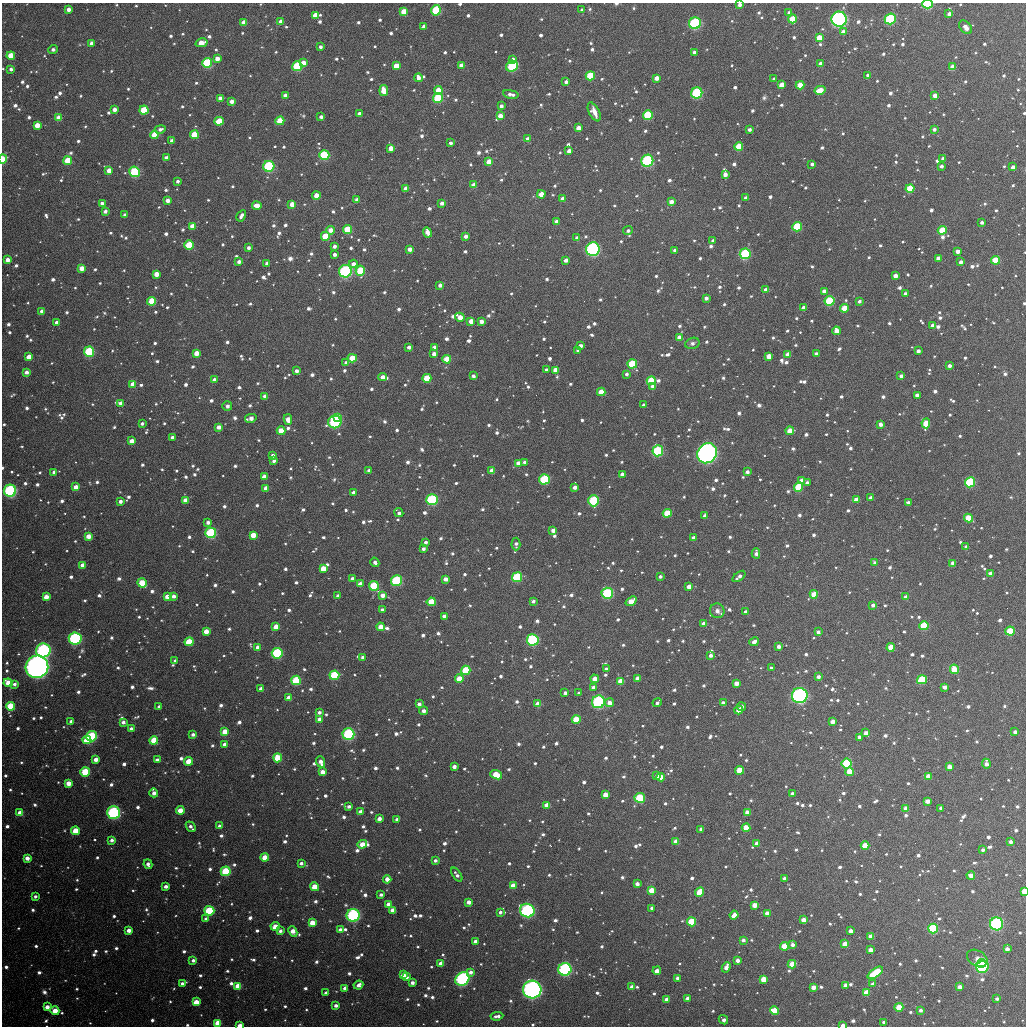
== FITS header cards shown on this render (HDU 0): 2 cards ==
NAXIS1  =                 1024
NAXIS2  =                 1024

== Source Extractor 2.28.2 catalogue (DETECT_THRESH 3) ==
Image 1024 x 1024 px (HDU 0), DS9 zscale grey, 1 PNG px = 1 image px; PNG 1028 x 1028 px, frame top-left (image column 1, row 1024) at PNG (2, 3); each listed source drawn as its Kron ellipse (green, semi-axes under 4 px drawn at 4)
Background 6440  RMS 92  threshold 277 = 3 sigma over >= 5 px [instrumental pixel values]
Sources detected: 1434; of the 1434, the 500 brightest by FLUX_AUTO listed and drawn (934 fainter detections omitted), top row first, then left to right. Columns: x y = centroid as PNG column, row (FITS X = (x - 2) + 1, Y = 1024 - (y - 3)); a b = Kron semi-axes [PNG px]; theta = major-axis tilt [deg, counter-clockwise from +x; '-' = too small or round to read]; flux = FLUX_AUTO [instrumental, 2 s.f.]
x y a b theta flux
927 4 5 4 - 5.1e+05
740 5 3 3 - 3.1e+04
68 9 4 4 - 4.6e+04
436 10 5 5 - 4.0e+05
582 10 3 3 - 2.4e+04
404 11 4 4 - 1.3e+05
789 13 4 3 - 2.9e+04
949 14 4 3 - 3.7e+04
315 15 4 4 - 9.6e+04
793 19 4 4 - 2.5e+05
839 19 7 7 - 1.7e+06
890 19 5 5 - 7.2e+05
281 22 4 4 - 7.3e+04
244 23 4 4 - 9.7e+04
695 23 6 6 - 9.8e+05
424 27 4 4 - 5.1e+04
965 27 8 5 -48 4.2e+04
843 32 4 4 - 5.4e+04
819 38 4 4 - 1.2e+05
92 43 4 4 - 4.4e+04
201 43 6 4 14 1.3e+05
320 47 3 3 - 2.3e+04
53 49 5 4 - 2.6e+04
694 52 3 3 - 2.3e+04
11 56 4 4 - 1.9e+05
217 59 4 4 - 6.5e+04
513 59 4 3 - 2.8e+04
207 63 5 5 - 4.5e+05
303 63 4 4 - 9.6e+04
820 64 4 3 - 5.3e+04
297 66 5 5 - 4.8e+05
396 66 4 4 - 1.4e+05
461 66 4 4 - 8.0e+04
512 66 6 5 - 4.5e+05
952 67 4 4 - 9.2e+04
11 69 4 3 - 2.5e+04
868 75 3 3 - 2.6e+04
590 76 4 4 - 3.8e+05
418 78 4 4 - 4.1e+04
657 78 4 3 - 6.5e+04
774 79 4 3 - 2.4e+04
566 82 3 3 - 2.6e+04
781 85 4 4 - 7.3e+04
800 85 4 4 - 1.5e+05
438 90 4 4 - 1.3e+05
820 90 5 4 - 1.2e+05
384 91 5 4 - 1.5e+05
697 93 5 5 - 5.8e+05
511 94 8 4 -10 3.6e+04
285 96 4 4 - 5.3e+04
935 96 4 4 - 7.6e+04
220 98 4 3 - 4.3e+04
438 98 5 5 - 3.8e+05
232 101 4 3 - 4.4e+04
501 106 3 3 - 3.0e+04
115 109 4 4 - 4.9e+04
144 110 4 4 - 2.5e+05
594 112 10 5 -63 5.2e+04
359 114 4 3 - 4.0e+04
648 115 5 4 - 4.2e+05
500 116 4 4 - 6.8e+04
321 117 3 3 - 3.0e+04
59 118 4 4 - 8.9e+04
219 121 5 4 - 1.7e+05
280 121 4 4 - 2.1e+05
37 125 4 4 - 1.0e+05
578 128 4 4 - 7.2e+04
160 129 5 3 - 2.7e+04
934 129 3 3 - 2.7e+04
749 130 3 3 - 2.4e+04
155 135 4 4 - 1.8e+05
194 135 4 4 - 2.4e+05
528 139 4 3 - 4.1e+04
172 140 3 3 - 2.4e+04
450 143 3 3 - 2.9e+04
739 147 4 4 - 2.1e+05
391 148 4 4 - 8.0e+04
569 151 4 3 - 6.0e+04
324 155 5 5 - 4.2e+05
167 158 4 3 - 4.3e+04
943 158 4 3 - 3.2e+04
3 159 4 3 - 1.8e+05
68 161 4 4 - 2.7e+05
647 161 6 6 - 6.9e+05
489 162 4 4 - 1.3e+05
812 164 3 3 - 2.3e+04
269 166 5 5 - 6.9e+05
941 166 4 3 - 2.4e+04
1013 167 4 3 - 4.4e+04
109 170 4 4 - 6.9e+04
134 172 5 5 - 4.3e+05
725 174 4 4 - 4.2e+04
178 181 3 3 - 2.3e+04
474 185 4 4 - 8.4e+04
910 188 4 4 - 2.3e+05
405 189 4 4 - 4.7e+04
541 194 4 4 - 1.0e+05
316 196 4 4 - 8.5e+04
746 198 3 3 - 3.3e+04
357 199 3 3 - 2.6e+04
562 199 4 4 - 3.3e+04
168 200 4 4 - 4.5e+04
671 202 4 4 - 5.3e+04
102 203 3 3 - 2.8e+04
442 203 4 3 - 3.5e+04
292 204 4 4 - 8.4e+04
257 206 5 4 - 9.0e+04
105 211 3 3 - 2.9e+04
125 215 3 3 - 3.7e+04
241 216 6 3 60 3.2e+04
556 222 4 4 - 4.1e+04
982 222 3 3 - 2.4e+04
192 226 4 4 - 1.1e+05
797 227 5 4 - 3.4e+05
348 229 4 4 - 3.0e+05
330 230 4 4 - 6.8e+04
942 230 4 4 - 2.2e+05
628 231 5 4 - 2.2e+04
427 232 5 4 - 6.7e+04
325 236 4 4 - 2.3e+05
466 236 4 3 - 3.7e+04
577 238 4 3 - 4.6e+04
713 241 4 3 - 2.6e+04
189 245 5 4 - 2.5e+05
334 246 4 3 - 3.0e+04
248 248 3 3 - 2.5e+04
410 249 4 3 - 4.6e+04
593 249 7 6 - 1.1e+06
675 250 4 3 - 3.0e+04
957 251 4 3 - 4.5e+04
335 254 3 3 - 3.0e+04
745 254 5 5 - 5.6e+05
938 258 4 3 - 4.8e+04
8 260 4 4 - 5.4e+04
566 260 4 3 - 3.9e+04
995 260 4 4 - 2.3e+05
239 262 4 3 - 3.5e+04
961 262 4 3 - 3.8e+04
267 263 3 3 - 3.1e+04
353 264 4 4 - 5.1e+04
82 268 4 4 - 7.0e+04
345 271 6 6 - 8.4e+05
360 271 5 4 - 2.9e+05
156 274 4 4 - 9.1e+04
895 276 4 4 - 5.7e+04
440 285 4 3 - 3.0e+04
766 290 4 4 - 5.3e+04
824 291 4 4 - 6.4e+04
905 294 3 3 - 2.3e+04
706 298 3 3 - 3.1e+04
152 301 4 4 - 2.4e+05
830 301 5 5 - 4.0e+05
859 301 3 3 - 2.3e+04
804 308 4 4 - 5.1e+04
844 308 4 4 - 1.4e+05
42 311 4 3 - 4.2e+04
460 317 5 4 - 8.4e+04
471 321 4 4 - 7.2e+04
481 321 4 4 - 4.6e+04
56 322 4 3 - 3.7e+04
933 325 4 3 - 3.1e+04
836 331 4 4 - 7.2e+04
679 338 4 4 - 7.9e+04
692 343 7 5 17 2.3e+04
581 346 4 3 - 3.5e+04
409 347 3 3 - 3.1e+04
434 347 4 4 - 4.5e+04
578 350 4 3 - 2.6e+04
918 351 4 3 - 3.2e+04
89 352 5 5 - 4.5e+05
196 353 4 4 - 7.9e+04
816 353 3 3 - 2.3e+04
434 354 4 4 - 5.2e+04
788 355 4 4 - 8.7e+04
769 356 4 4 - 9.2e+04
29 357 4 4 - 1.1e+05
352 358 4 4 - 1.9e+05
447 359 4 4 - 1.8e+05
346 363 4 3 - 3.3e+04
632 364 5 4 - 4.2e+05
949 366 4 3 - 3.0e+04
546 370 3 3 - 2.3e+04
556 370 4 4 - 1.2e+05
296 371 4 3 - 3.6e+04
26 372 4 3 - 4.0e+04
626 374 4 3 - 2.3e+04
473 376 4 3 - 2.9e+04
901 376 3 3 - 2.8e+04
383 377 4 3 - 5.5e+04
427 378 4 4 - 2.3e+05
214 380 4 3 - 4.9e+04
651 381 4 4 - 3.2e+05
133 384 4 4 - 7.3e+04
653 386 4 4 - 5.1e+04
601 392 4 4 - 1.2e+05
917 395 4 3 - 4.2e+04
265 396 4 3 - 3.2e+04
121 403 4 3 - 4.6e+04
644 405 4 3 - 2.6e+04
227 406 5 5 - 2.3e+04
251 418 5 3 - 5.4e+04
338 418 4 4 - 1.2e+05
288 420 5 4 - 7.6e+04
335 422 6 6 - 7.2e+05
142 423 3 3 - 2.3e+04
926 423 5 4 - 2.1e+05
880 424 4 3 - 3.3e+04
219 427 4 3 - 4.5e+04
281 431 4 4 - 1.3e+05
790 431 4 4 - 1.4e+05
172 437 3 3 - 2.3e+04
132 441 4 4 - 7.4e+04
658 451 5 5 - 4.9e+05
707 453 10 9 - 2.5e+06
273 455 4 3 - 2.9e+04
274 461 3 3 - 2.7e+04
525 462 4 3 - 3.3e+04
518 463 4 4 - 6.1e+04
369 471 3 3 - 3.1e+04
492 471 4 4 - 8.3e+04
54 472 3 3 - 3.3e+04
747 472 4 3 - 2.9e+04
622 474 4 3 - 3.6e+04
264 477 4 4 - 6.0e+04
544 479 5 5 - 5.8e+05
802 480 4 4 - 7.2e+04
970 482 5 5 - 5.6e+05
807 483 4 3 - 2.8e+04
76 487 4 4 - 7.4e+04
575 487 4 3 - 4.1e+04
799 487 4 4 - 2.8e+05
266 488 4 4 - 6.4e+04
10 491 6 6 - 8.0e+05
353 492 3 3 - 2.8e+04
871 498 4 3 - 3.5e+04
185 500 4 4 - 7.5e+04
432 500 5 5 - 7.4e+05
856 500 4 4 - 1.1e+05
120 501 3 3 - 3.3e+04
594 501 5 5 - 4.8e+05
908 502 4 3 - 2.3e+04
399 513 5 3 - 2.7e+04
667 513 4 4 - 2.3e+05
705 516 4 4 - 4.6e+04
968 518 4 4 - 1.9e+05
208 522 4 3 - 2.7e+04
553 530 4 4 - 4.5e+04
211 533 5 5 - 5.5e+05
253 535 4 4 - 1.2e+05
88 536 4 4 - 7.8e+04
694 538 4 3 - 4.7e+04
426 542 3 3 - 2.3e+04
516 544 6 4 87 2.3e+04
966 547 4 3 - 3.6e+04
423 549 3 3 - 2.4e+04
756 553 5 4 - 3.5e+04
375 562 5 3 - 3.2e+04
875 563 4 3 - 2.6e+04
953 563 4 4 - 5.8e+04
83 565 4 3 - 5.0e+04
323 569 4 4 - 1.3e+05
990 573 4 3 - 5.5e+04
660 576 3 3 - 2.4e+04
739 576 7 3 39 3.6e+04
517 577 5 5 - 5.3e+05
352 579 4 3 - 2.7e+04
446 579 4 3 - 4.8e+04
396 580 5 5 - 5.9e+05
142 583 5 4 - 2.0e+05
360 584 4 4 - 7.7e+04
374 586 5 5 - 4.5e+05
689 587 4 4 - 6.5e+04
607 593 5 5 - 6.7e+05
814 594 4 4 - 1.6e+05
383 595 4 4 - 5.4e+04
167 596 4 4 - 6.2e+04
174 596 4 3 - 3.4e+04
338 596 3 3 - 2.8e+04
46 597 4 4 - 7.9e+04
906 597 4 3 - 5.2e+04
533 601 4 3 - 2.4e+04
631 601 6 4 37 1.3e+05
431 602 4 4 - 1.9e+05
873 605 4 3 - 3.1e+04
382 610 3 3 - 2.3e+04
717 611 7 7 - 3.2e+04
746 612 4 3 - 3.9e+04
445 616 4 4 - 5.7e+04
704 623 4 4 - 5.7e+04
924 626 4 4 - 2.8e+05
276 627 4 4 - 8.8e+04
380 627 4 4 - 1.1e+05
206 631 4 4 - 7.5e+04
1010 631 5 4 - 2.7e+05
818 632 3 3 - 2.9e+04
75 638 6 6 - 1.2e+06
533 640 6 5 - 7.9e+05
189 642 5 4 - 2.2e+05
754 642 5 4 - 3.7e+04
779 646 3 3 - 3.7e+04
258 647 4 4 - 6.3e+04
891 647 4 4 - 1.9e+05
43 650 7 7 - 9.1e+05
277 653 5 5 - 7.5e+05
710 655 4 4 - 2.6e+04
363 657 4 4 - 4.2e+04
175 661 4 3 - 2.8e+04
37 667 11 11 - 3.5e+06
771 668 3 3 - 2.6e+04
606 669 3 3 - 2.7e+04
954 669 4 4 - 1.9e+05
466 670 4 4 - 2.9e+05
334 675 5 4 - 4.0e+05
818 677 4 4 - 2.7e+04
459 678 4 4 - 1.1e+05
637 678 4 4 - 3.9e+04
595 679 4 4 - 7.7e+04
296 680 5 4 - 3.5e+05
922 680 5 4 - 3.7e+05
621 681 4 4 - 1.7e+05
8 683 4 4 - 1.0e+05
736 683 4 4 - 6.6e+04
14 684 3 3 - 2.3e+04
945 687 4 3 - 3.9e+04
593 688 4 4 - 5.2e+04
261 689 4 4 - 6.2e+04
565 693 3 3 - 2.6e+04
579 693 3 3 - 2.6e+04
800 696 8 7 - 1.9e+06
289 698 4 4 - 9.6e+04
598 702 6 6 - 7.9e+05
609 703 5 4 - 5.8e+04
657 703 5 3 - 2.3e+04
723 703 4 3 - 3.7e+04
419 704 4 3 - 3.1e+04
538 704 4 4 - 8.2e+04
10 706 4 4 - 2.7e+05
159 707 4 4 - 2.6e+04
742 707 4 4 - 2.5e+04
739 710 4 4 - 7.8e+04
424 711 4 3 - 3.4e+04
319 712 4 3 - 2.4e+04
319 719 4 3 - 4.9e+04
576 720 4 4 - 2.3e+05
71 721 4 3 - 2.5e+04
833 721 4 4 - 5.4e+04
123 722 4 3 - 3.0e+04
131 729 4 3 - 3.6e+04
225 732 4 4 - 1.2e+05
1015 732 4 3 - 3.4e+04
866 733 4 4 - 5.2e+04
193 734 3 3 - 2.7e+04
348 734 6 6 - 7.0e+05
92 736 5 5 - 6.3e+05
860 737 4 3 - 4.4e+04
87 740 4 4 - 1.8e+05
154 740 4 4 - 2.1e+05
225 744 4 3 - 4.4e+04
278 758 4 4 - 2.3e+05
96 759 4 4 - 5.7e+04
157 760 4 3 - 3.9e+04
188 761 4 4 - 1.5e+05
321 762 6 4 -68 4.9e+04
847 763 5 5 - 4.7e+05
986 764 5 4 - 4.5e+04
454 767 4 3 - 4.0e+04
949 767 4 4 - 7.6e+04
740 770 4 4 - 1.9e+05
85 772 5 4 - 3.4e+05
322 772 4 4 - 6.6e+04
850 772 4 4 - 1.5e+05
496 775 6 4 -21 2.3e+05
657 775 4 3 - 2.8e+04
928 776 4 4 - 7.5e+04
661 777 4 4 - 9.3e+04
68 783 4 4 - 8.4e+04
154 793 4 3 - 4.3e+04
605 794 4 4 - 8.2e+04
792 794 4 3 - 3.9e+04
640 798 5 5 - 4.1e+05
927 801 4 3 - 6.2e+04
547 805 4 3 - 8.5e+04
349 806 4 3 - 2.5e+04
906 808 4 4 - 7.1e+04
941 808 4 3 - 3.1e+04
180 810 4 4 - 1.1e+05
360 812 4 4 - 4.4e+04
747 812 4 3 - 5.7e+04
20 813 4 4 - 9.0e+04
113 813 6 6 - 1.0e+06
379 819 4 3 - 4.8e+04
397 819 4 3 - 2.5e+04
219 826 4 3 - 3.7e+04
191 827 5 3 - 2.7e+04
746 828 4 4 - 1.3e+05
701 829 4 3 - 3.6e+04
75 831 4 4 - 1.7e+05
112 840 4 3 - 3.0e+04
676 841 4 4 - 8.3e+04
1010 842 4 3 - 2.9e+04
757 843 4 4 - 4.7e+04
362 844 5 4 - 9.6e+04
865 845 4 4 - 1.4e+05
983 850 4 3 - 2.4e+04
27 858 4 3 - 5.6e+04
265 858 4 4 - 1.4e+05
435 860 3 3 - 2.3e+04
301 863 3 3 - 2.5e+04
148 864 5 4 - 3.5e+04
226 871 5 5 - 3.7e+05
457 875 8 4 -55 2.8e+04
971 875 4 4 - 5.5e+04
784 878 3 3 - 2.4e+04
387 879 4 4 - 6.4e+04
637 884 4 3 - 3.8e+04
166 886 4 3 - 3.4e+04
513 886 4 4 - 1.1e+05
315 887 4 4 - 1.7e+05
651 890 4 4 - 1.3e+05
1024 891 4 3 - 1.5e+05
700 892 5 4 - 2.1e+05
381 895 3 3 - 2.2e+04
35 896 3 3 - 2.3e+04
469 902 4 3 - 4.8e+04
389 904 4 4 - 7.7e+04
754 905 4 4 - 8.0e+04
652 908 3 3 - 2.7e+04
393 910 4 4 - 1.0e+05
527 910 7 6 - 9.9e+05
209 911 5 5 - 3.9e+05
500 912 4 3 - 2.4e+04
767 913 4 4 - 7.4e+04
353 915 6 6 - 8.8e+05
734 915 4 4 - 6.1e+04
206 919 4 4 - 2.4e+04
803 920 4 4 - 7.9e+04
692 922 4 4 - 3.4e+05
312 923 4 4 - 1.3e+05
996 924 6 6 - 1.1e+06
275 926 5 4 - 9.9e+04
933 928 5 5 - 4.4e+05
129 930 4 4 - 5.4e+04
340 930 4 3 - 4.2e+04
280 931 4 4 - 2.6e+04
293 931 5 4 - 7.6e+04
851 931 4 3 - 4.4e+04
871 936 4 4 - 8.5e+04
743 940 4 3 - 2.5e+04
475 941 4 3 - 3.4e+04
845 944 4 4 - 1.1e+05
793 945 4 4 - 3.3e+04
784 946 4 4 - 1.7e+05
1007 949 4 4 - 4.6e+04
870 950 4 4 - 4.6e+04
977 958 11 7 -30 7.9e+04
193 960 4 3 - 2.8e+04
737 960 3 3 - 3.5e+04
441 963 4 4 - 5.7e+04
981 963 5 4 - 7.8e+05
792 964 4 4 - 1.0e+05
726 967 5 4 - 6.0e+04
982 967 6 5 - 9.3e+05
565 969 6 6 - 1.1e+06
657 971 4 4 - 5.2e+04
471 972 4 3 - 2.8e+04
875 973 9 4 35 3.9e+05
403 974 4 4 - 6.5e+04
406 977 4 3 - 4.3e+04
677 978 3 3 - 2.8e+04
462 979 7 6 - 9.6e+05
763 979 4 4 - 1.4e+05
182 983 3 3 - 2.5e+04
412 983 3 3 - 3.1e+04
873 984 4 3 - 2.5e+04
358 985 5 4 - 3.1e+04
846 985 4 3 - 4.8e+04
238 986 4 4 - 1.6e+05
632 987 4 3 - 3.9e+04
813 987 4 3 - 5.4e+04
960 987 4 3 - 4.2e+04
345 988 4 3 - 4.3e+04
532 990 9 9 - 2.1e+06
326 993 3 3 - 3.2e+04
866 993 4 4 - 1.3e+05
688 998 4 3 - 3.9e+04
997 999 3 3 - 2.5e+04
667 1000 4 4 - 5.8e+04
196 1002 4 4 - 1.1e+05
336 1005 3 3 - 3.0e+04
47 1007 4 3 - 5.7e+04
899 1007 4 4 - 2.2e+05
920 1010 3 3 - 2.7e+04
55 1011 4 4 - 1.1e+05
774 1011 4 4 - 2.1e+05
497 1016 6 3 6 3.0e+04
723 1020 5 4 - 3.1e+04
884 1022 3 3 - 2.9e+04
218 1023 4 4 - 1.5e+05
240 1025 4 3 - 8.5e+04
843 1025 4 2 - 6.2e+04
At the frame edge (FLAGS 8, measured only in part): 8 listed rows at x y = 927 4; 740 5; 436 10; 3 159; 1024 891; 218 1023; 240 1025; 843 1025
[934 fainter detections neither listed nor drawn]

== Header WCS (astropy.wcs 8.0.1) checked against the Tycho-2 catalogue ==
Header WCS as astropy/WCSLIB reads it (applying the file's SIP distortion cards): RA---TAN-SIP/DEC--TAN-SIP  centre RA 01:53:27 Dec -02:28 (28.36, -2.47 deg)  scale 8.68 arcsec/px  FOV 148.1' x 148.1'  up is +178 deg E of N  parity flipped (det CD > 0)
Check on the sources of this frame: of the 60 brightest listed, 60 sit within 11.4 arcsec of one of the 180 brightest Tycho-2 stars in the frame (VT <= 12.67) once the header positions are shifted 0.75 arcsec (0.47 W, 0.59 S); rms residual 3.79 arcsec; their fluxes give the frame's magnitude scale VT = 24.43 - 2.5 log10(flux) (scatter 0.19 mag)
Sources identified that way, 161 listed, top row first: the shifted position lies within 11.4 arcsec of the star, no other Tycho-2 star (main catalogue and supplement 1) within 22.8 arcsec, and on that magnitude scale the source's flux lands within +1.5 / -3 mag of the star's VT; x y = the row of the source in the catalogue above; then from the Tycho-2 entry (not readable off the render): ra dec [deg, ICRS J2000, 3 dp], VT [Tycho-2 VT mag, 2 dp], TYC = Tycho-2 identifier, HIP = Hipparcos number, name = IAU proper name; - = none
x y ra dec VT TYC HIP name
927 4 27.411 -3.741 9.75 4686-2414-1 - -
436 10 28.596 -3.678 10.46 4686-2323-1 - -
315 15 28.888 -3.655 12.01 4686-2144-1 - -
793 19 27.735 -3.691 11.60 4686-2187-1 - -
839 19 27.623 -3.695 8.14 4686-2029-1 8566 -
890 19 27.500 -3.700 9.80 4686-2355-1 - -
244 23 29.059 -3.630 12.59 4686-2235-1 - -
695 23 27.971 -3.671 9.45 4686-2202-1 - -
819 38 27.670 -3.648 11.92 4686-2312-1 - -
201 43 29.160 -3.577 11.84 4686-2264-1 - -
207 63 29.144 -3.530 10.35 4686-2212-1 - -
303 63 28.912 -3.538 12.31 4686-2309-1 - -
297 66 28.926 -3.530 10.41 4686-2165-1 - -
396 66 28.687 -3.541 12.14 4686-2308-1 - -
461 66 28.530 -3.547 12.09 4686-2170-1 - -
512 66 28.408 -3.551 10.41 4686-2297-1 - -
952 67 27.345 -3.590 12.51 4686-2518-1 - -
590 76 28.218 -3.535 10.98 4686-1968-1 - -
800 85 27.711 -3.532 11.51 4686-2149-1 - -
697 93 27.959 -3.504 9.84 4686-2326-1 - -
438 98 28.583 -3.468 10.52 4686-2007-1 - -
144 110 29.292 -3.410 11.02 4686-2255-1 - -
648 115 28.077 -3.445 10.50 4686-2105-1 - -
500 116 28.432 -3.430 12.39 4686-2081-1 - -
219 121 29.109 -3.391 11.55 4686-2195-1 - -
280 121 28.963 -3.397 11.40 4686-2166-1 - -
155 135 29.264 -3.352 11.69 4686-2044-1 - -
194 135 29.168 -3.356 11.64 4686-2107-1 - -
739 147 27.853 -3.378 11.36 4686-2232-1 - -
324 155 28.852 -3.318 10.49 4686-2245-1 - -
68 161 29.471 -3.281 11.21 4686-2039-1 - -
647 161 28.073 -3.336 9.46 4686-2253-1 - -
489 162 28.455 -3.318 11.85 4686-2058-1 - -
269 166 28.986 -3.287 9.82 4686-2057-1 9005 -
134 172 29.309 -3.261 10.20 4686-1994-1 - -
910 188 27.437 -3.294 11.19 4686-2197-1 - -
257 206 29.010 -3.191 11.89 4686-2017-1 - -
192 226 29.164 -3.135 12.09 4686-2224-1 - -
797 227 27.706 -3.191 10.75 4686-1992-1 - -
348 229 28.789 -3.142 11.13 4686-2292-1 - -
942 230 27.355 -3.196 11.25 4686-2344-1 - -
325 236 28.843 -3.124 11.43 4686-2136-1 - -
189 245 29.171 -3.089 10.98 4686-2046-1 - -
593 249 28.196 -3.118 8.76 4686-2199-1 - -
745 254 27.828 -3.121 9.99 4686-2015-1 - -
995 260 27.224 -3.128 11.25 4686-2371-1 - -
345 271 28.791 -3.042 9.24 4686-2167-1 - -
360 271 28.755 -3.044 10.96 4686-2123-1 - -
824 291 27.634 -3.038 12.86 4686-2219-1 - -
152 301 29.255 -2.950 11.27 4686-2171-1 - -
830 301 27.620 -3.015 10.67 4686-2143-1 - -
844 308 27.584 -2.999 11.78 4686-2300-1 - -
460 317 28.510 -2.941 12.72 4686-795-1 - -
836 331 27.601 -2.944 12.46 4686-792-1 - -
89 352 29.402 -2.823 10.28 4686-788-1 - -
769 356 27.762 -2.877 12.03 4686-831-1 - -
352 358 28.766 -2.833 11.26 4686-953-1 - -
447 359 28.538 -2.839 11.64 4686-884-1 - -
632 364 28.091 -2.845 10.89 4686-774-1 - -
427 378 28.584 -2.791 11.41 4686-1198-1 - -
651 381 28.044 -2.805 10.88 4686-1233-1 8720 -
601 392 28.163 -2.775 12.67 4686-909-1 - -
338 418 28.796 -2.688 12.17 4686-1056-1 - -
335 422 28.803 -2.677 9.65 4686-1232-1 - -
926 423 27.377 -2.729 11.35 4686-1590-1 - -
281 431 28.931 -2.651 11.77 4686-1022-1 - -
790 431 27.705 -2.699 11.73 4686-782-1 - -
132 441 29.290 -2.612 12.13 4686-1267-1 - -
658 451 28.021 -2.638 10.05 4686-901-1 - -
707 453 27.902 -2.638 7.21 4686-2423-1 8661 -
492 471 28.419 -2.575 12.35 4686-949-1 - -
544 479 28.292 -2.559 10.29 4686-1207-1 - -
970 482 27.266 -2.592 10.18 4686-1448-1 - -
76 487 29.421 -2.496 12.85 4686-867-1 - -
799 487 27.678 -2.564 10.94 4686-944-1 - -
266 488 28.963 -2.511 12.67 4686-898-1 - -
10 491 29.579 -2.481 9.27 4686-1066-1 - -
185 500 29.155 -2.474 12.58 4686-964-1 - -
432 500 28.561 -2.499 9.74 4686-1154-1 - -
594 501 28.171 -2.513 10.39 4686-882-1 - -
667 513 27.993 -2.489 11.43 4686-1085-1 - -
968 518 27.267 -2.505 11.46 4686-1751-1 - -
211 533 29.091 -2.399 9.99 4686-1127-1 - -
517 577 28.349 -2.321 10.27 4686-1249-1 - -
396 580 28.639 -2.301 10.17 4686-1185-1 - -
142 583 29.252 -2.272 11.30 4686-908-1 - -
374 586 28.693 -2.287 10.70 4686-1047-1 - -
607 593 28.130 -2.291 9.76 4686-1250-1 - -
814 594 27.631 -2.307 11.99 4686-904-1 - -
431 602 28.553 -2.253 11.64 4686-934-1 - -
924 626 27.364 -2.242 11.01 4686-1562-1 - -
276 627 28.925 -2.179 12.53 4686-1184-1 - -
380 627 28.673 -2.188 12.26 4686-1092-1 - -
1010 631 27.155 -2.237 10.94 4686-1623-1 - -
75 638 29.408 -2.131 9.25 4686-1242-1 - -
533 640 28.305 -2.171 9.53 4686-879-1 - -
891 647 27.441 -2.186 11.69 4686-1037-1 - -
43 650 29.484 -2.099 8.84 4686-1086-1 9155 -
277 653 28.920 -2.115 9.96 4686-1248-1 - -
954 669 27.287 -2.139 11.78 4686-1420-1 - -
466 670 28.464 -2.092 10.81 4686-1015-1 - -
334 675 28.780 -2.068 10.68 4686-810-1 - -
459 678 28.479 -2.071 12.05 4686-1090-1 - -
296 680 28.872 -2.051 10.70 4686-1276-1 - -
922 680 27.363 -2.112 10.88 4686-1534-1 - -
621 681 28.089 -2.080 11.92 4686-1254-1 - -
8 683 29.565 -2.018 11.81 4686-1257-1 - -
736 683 27.811 -2.086 12.54 4686-1042-1 - -
800 696 27.657 -2.062 8.20 4686-1139-1 8580 -
289 698 28.888 -2.008 12.10 4686-1175-1 - -
598 702 28.142 -2.028 9.22 4686-978-1 - -
538 704 28.288 -2.017 12.00 4686-958-1 - -
10 706 29.557 -1.962 10.86 4686-861-1 - -
739 710 27.803 -2.021 12.50 4686-1144-1 - -
576 720 28.193 -1.984 11.09 4686-1235-1 - -
225 732 29.039 -1.921 11.88 4686-860-1 - -
348 734 28.741 -1.926 9.51 4686-801-1 - -
92 736 29.359 -1.897 10.14 4686-1006-1 - -
87 740 29.371 -1.888 11.51 4686-1247-1 - -
154 740 29.209 -1.894 11.56 4686-1173-1 - -
278 758 28.909 -1.863 11.20 4686-1262-1 - -
847 763 27.538 -1.903 10.27 4686-1082-1 - -
740 770 27.795 -1.876 12.36 4686-997-1 - -
85 772 29.371 -1.811 10.82 4686-1269-1 - -
850 772 27.530 -1.883 12.00 4686-974-1 - -
496 775 28.382 -1.843 11.62 4686-816-1 - -
928 776 27.339 -1.880 12.59 4686-1860-1 - -
661 777 27.984 -1.853 12.13 4686-1101-1 - -
640 798 28.034 -1.800 10.56 4686-969-1 - -
547 805 28.256 -1.775 12.34 4686-1251-1 - -
113 813 29.300 -1.716 9.13 4686-827-1 9098 -
746 828 27.774 -1.739 11.99 4686-1100-1 - -
75 831 29.389 -1.668 11.60 4686-1050-1 - -
362 844 28.697 -1.663 12.42 4686-1178-1 - -
865 845 27.486 -1.707 11.51 4686-754-1 - -
265 858 28.931 -1.622 11.71 4686-687-1 - -
226 871 29.024 -1.585 10.43 4686-736-1 - -
513 886 28.330 -1.578 12.21 4686-625-1 - -
315 887 28.808 -1.556 12.18 4686-621-1 - -
651 890 27.996 -1.580 12.06 4686-728-1 - -
700 892 27.880 -1.579 11.61 4686-727-1 - -
527 910 28.293 -1.519 8.97 4686-593-1 - -
209 911 29.059 -1.489 10.52 4686-558-1 - -
353 915 28.713 -1.491 9.15 4686-559-1 - -
692 922 27.897 -1.507 11.06 4686-576-1 - -
996 924 27.162 -1.531 8.86 4686-1755-1 8425 -
933 928 27.315 -1.514 10.59 4686-1427-1 - -
845 944 27.525 -1.468 12.05 4686-535-1 - -
784 946 27.671 -1.457 11.85 4686-424-1 - -
981 963 27.195 -1.435 9.74 4686-1651-1 - -
982 967 27.192 -1.426 9.61 4686-1464-1 - -
565 969 28.197 -1.381 8.86 4686-262-1 8764 -
875 973 27.449 -1.402 11.66 4686-501-1 - -
462 979 28.444 -1.348 8.97 4686-317-1 - -
238 986 28.984 -1.309 12.17 4686-378-1 - -
532 990 28.276 -1.327 7.50 4686-1538-1 8798 -
866 993 27.470 -1.353 11.98 4686-314-1 - -
899 1007 27.390 -1.320 11.52 4686-1628-1 - -
55 1011 29.422 -1.233 12.32 4686-186-1 - -
774 1011 27.689 -1.301 11.46 4686-384-1 - -
240 1025 28.975 -1.214 11.90 4686-140-1 - -